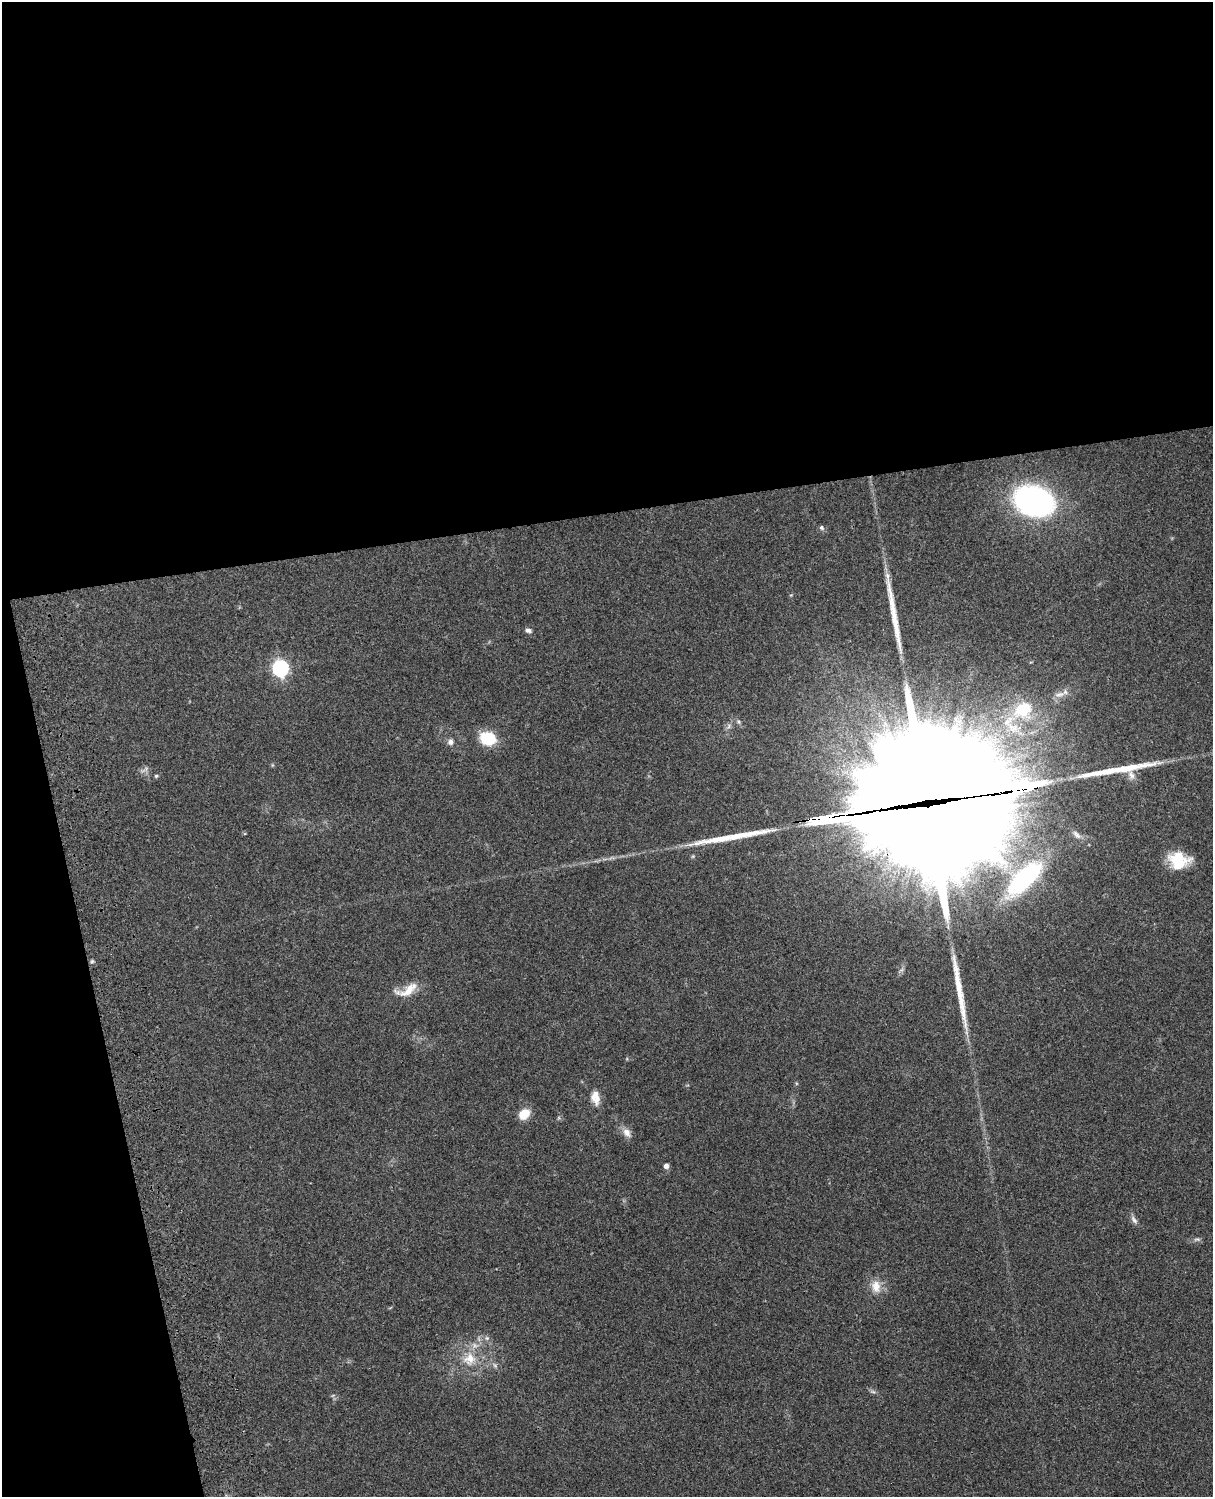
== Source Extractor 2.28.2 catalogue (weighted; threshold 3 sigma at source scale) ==
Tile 1 of 4 x 3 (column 1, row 1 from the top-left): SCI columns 122-1332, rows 3265-4759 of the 5085 x 4923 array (HDU 1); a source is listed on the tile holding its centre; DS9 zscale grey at full resolution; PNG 1215 x 1499 px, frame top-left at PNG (2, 2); no overlay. Shown black and unused: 39% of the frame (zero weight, under 3 of 4 exposures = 6% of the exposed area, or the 3 px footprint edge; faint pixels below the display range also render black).
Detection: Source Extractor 2.28.2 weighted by HDU 2 'WHT'; one run over the whole footprint, this tile lists its part. Background 0.106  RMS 0.0065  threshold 0.0292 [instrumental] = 3 sigma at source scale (4.5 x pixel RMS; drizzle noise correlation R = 1.50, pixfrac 1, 0.05/0.05 arcsec/px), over >= 5 px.
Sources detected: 41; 1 too faint to see at this stretch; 3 inside a brighter object's white glare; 5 long thin detections or spike segments (spike, bleed or trail) — not listed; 4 inside a brighter listed object's ellipse — not listed separately; the other 28 listed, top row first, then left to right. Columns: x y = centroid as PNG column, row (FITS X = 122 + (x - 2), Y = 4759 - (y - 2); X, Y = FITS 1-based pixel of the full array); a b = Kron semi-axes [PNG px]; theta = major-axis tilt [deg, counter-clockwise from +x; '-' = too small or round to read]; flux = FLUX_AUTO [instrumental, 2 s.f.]
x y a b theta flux
1034 501 31 22 -17 160
822 528 7 6 - 1.5
528 630 8 5 -17 2
280 668 7 7 - 180
1060 694 17 7 15 4.5
1023 710 29 22 34 33
738 722 7 5 -69 1.3
488 738 14 11 -14 27
450 742 8 8 - 2.5
1131 775 13 8 -67 4.1
156 776 5 5 - 0.84
927 811 63 52 -29 15000
1077 835 14 6 -45 2.8
1179 860 24 18 -12 20
1024 878 55 21 45 83
92 961 5 5 - 0.94
409 990 30 12 39 11
595 1098 18 11 -82 6.9
524 1114 12 9 43 11
627 1132 13 9 -56 4.5
666 1166 5 4 - 3.3
1134 1220 13 6 -54 2.5
1197 1239 11 4 5 1.5
876 1286 18 13 -82 8.5
487 1338 6 5 - 1.4
469 1359 20 18 41 16
495 1365 7 5 -31 1.6
873 1392 7 4 -19 1.3
Overlapping masked pixels (flux is a lower limit): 1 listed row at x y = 927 811